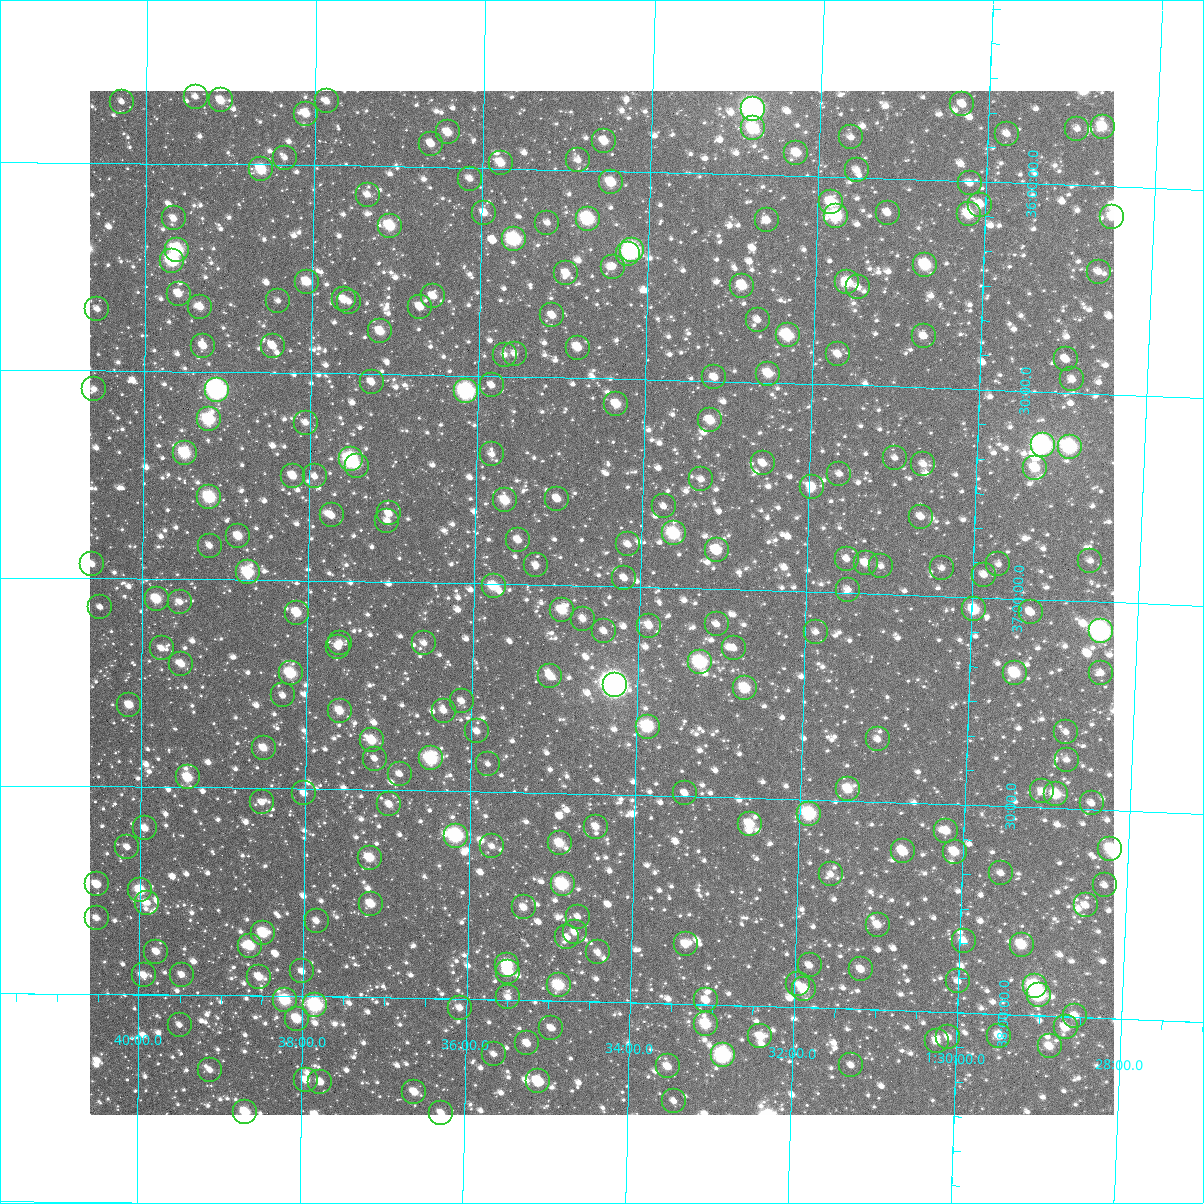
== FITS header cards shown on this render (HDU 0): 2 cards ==
NAXIS1  =                 1024
NAXIS2  =                 1024

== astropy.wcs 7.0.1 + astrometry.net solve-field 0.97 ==
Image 1024 x 1024 px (HDU 0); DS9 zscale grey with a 90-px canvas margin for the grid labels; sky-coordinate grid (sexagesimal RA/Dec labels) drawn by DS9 from the SOLVED WCS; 254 Tycho-2 reference stars matched to detected sources circled (green)
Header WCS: RA---TAN-SIP/DEC--TAN-SIP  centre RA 01:34:28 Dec +37:02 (23.62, +37.04 deg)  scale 8.66 arcsec/px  FOV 147.9' x 147.9'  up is +179 deg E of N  parity flipped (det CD > 0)
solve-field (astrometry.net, Tycho-2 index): VERIFIED the header's WCS against the Tycho-2 star catalogue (verified at 6 index scales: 17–254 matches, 0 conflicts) and refined it, rather than solving blind
Solved WCS: RA---TAN-SIP/DEC--TAN-SIP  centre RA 01:34:28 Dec +37:02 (23.62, +37.04 deg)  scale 8.66 arcsec/px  FOV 147.9' x 147.9'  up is +179 deg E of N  parity flipped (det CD > 0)
The solver's refit moves the header's centre by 0.34 arcsec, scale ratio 1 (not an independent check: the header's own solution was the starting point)
Tycho-2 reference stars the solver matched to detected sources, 254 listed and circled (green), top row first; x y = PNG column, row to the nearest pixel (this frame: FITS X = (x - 90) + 1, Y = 1024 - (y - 91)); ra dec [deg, ICRS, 3 dp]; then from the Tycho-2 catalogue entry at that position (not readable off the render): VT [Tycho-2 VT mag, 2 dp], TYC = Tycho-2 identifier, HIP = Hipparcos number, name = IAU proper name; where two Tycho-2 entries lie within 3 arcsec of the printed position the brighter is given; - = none
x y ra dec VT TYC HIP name
196 97 24.855 +35.839 12.08 2306-109-1 - -
221 100 24.780 +35.847 10.45 2306-417-1 - -
327 101 24.465 +35.846 11.71 2305-1306-1 - -
122 102 25.074 +35.853 11.46 2306-639-1 - -
962 104 22.579 +35.816 11.22 2305-376-1 - -
753 109 23.199 +35.842 6.79 2305-1639-1 7201 -
306 114 24.526 +35.876 10.58 2305-254-1 - -
1103 127 22.161 +35.857 10.21 2304-1471-1 - -
753 128 23.199 +35.889 9.75 2305-336-1 - -
1077 129 22.236 +35.865 12.03 2304-1590-1 - -
448 132 24.104 +35.916 10.43 2305-1042-1 - -
1007 134 22.444 +35.883 11.80 2304-804-1 - -
851 137 22.906 +35.904 12.01 2305-614-1 - -
604 141 23.638 +35.929 10.69 2305-1284-1 - -
431 144 24.153 +35.944 10.90 2305-410-1 - -
796 153 23.068 +35.946 11.13 2305-916-1 - -
285 158 24.587 +35.983 12.01 2305-328-1 - -
578 160 23.714 +35.976 11.57 2305-884-1 - -
501 163 23.945 +35.986 10.55 2305-196-1 - -
261 169 24.657 +36.012 9.69 2305-288-1 - -
857 170 22.887 +35.982 12.09 2305-98-1 - -
470 179 24.036 +36.026 11.35 2305-1214-1 - -
611 182 23.615 +36.028 9.97 2305-832-1 - -
970 183 22.549 +36.005 11.94 2305-1342-1 - -
368 195 24.339 +36.069 11.76 2305-16-1 - -
831 202 22.960 +36.061 10.01 2305-270-1 - -
980 205 22.516 +36.055 10.85 2305-1234-1 - -
484 213 23.991 +36.108 11.09 2305-932-1 - -
888 213 22.790 +36.083 11.22 2305-1196-1 - -
969 214 22.548 +36.079 9.78 2305-546-1 - -
836 216 22.944 +36.094 9.09 2305-272-1 7122 -
1112 217 22.123 +36.073 11.06 2304-382-1 - -
174 218 24.916 +36.132 11.44 2306-1262-1 - -
588 219 23.683 +36.116 8.61 2305-424-1 - -
767 220 23.148 +36.110 11.34 2305-1208-1 - -
547 223 23.803 +36.128 12.11 2305-778-1 - -
390 226 24.271 +36.143 9.49 2305-92-1 - -
514 239 23.901 +36.170 8.45 2305-94-1 - -
177 250 24.905 +36.207 8.66 2306-1223-1 - -
632 250 23.548 +36.190 8.07 2305-1640-1 7314 -
628 254 23.562 +36.199 10.62 2305-954-1 - -
172 261 24.919 +36.234 8.69 2306-1238-1 - -
925 265 22.673 +36.205 9.38 2305-1110-1 - -
613 267 23.605 +36.230 11.39 2305-494-1 - -
1099 272 22.156 +36.206 12.08 2304-190-1 - -
566 273 23.743 +36.249 10.99 2305-858-1 - -
307 282 24.516 +36.281 10.34 2305-372-1 - -
847 282 22.904 +36.252 9.87 2305-526-1 - -
742 286 23.217 +36.268 10.26 2305-632-1 - -
858 287 22.872 +36.263 11.71 2305-60-1 - -
179 294 24.899 +36.314 11.02 2306-1079-1 - -
433 296 24.139 +36.310 11.03 2305-1218-1 - -
344 299 24.406 +36.322 10.76 2305-598-1 - -
278 301 24.602 +36.327 12.09 2305-1176-1 - -
349 302 24.390 +36.327 11.78 2305-364-1 - -
200 307 24.834 +36.344 10.92 2306-1283-1 - -
420 307 24.177 +36.338 11.30 2305-542-1 - -
97 309 25.142 +36.352 11.57 2306-990-1 - -
552 315 23.782 +36.351 11.23 2305-116-1 - -
758 320 23.169 +36.349 11.32 2305-200-1 - -
380 331 24.295 +36.397 10.29 2305-148-1 - -
788 335 23.077 +36.385 9.40 2305-968-1 - -
924 336 22.670 +36.376 11.69 2305-506-1 - -
203 346 24.824 +36.438 11.08 2306-1517-1 - -
273 346 24.616 +36.436 11.31 2305-1520-1 - -
578 348 23.704 +36.427 10.76 2305-1632-1 - -
515 354 23.892 +36.445 11.37 2305-1504-1 - -
838 354 22.925 +36.427 11.17 2305-1578-1 - -
505 355 23.922 +36.448 11.62 2305-1492-1 - -
1066 359 22.245 +36.420 11.44 2304-1610-1 - -
768 374 23.132 +36.478 10.23 2305-1549-1 - -
714 377 23.293 +36.491 11.10 2305-1528-1 - -
1072 379 22.222 +36.468 11.52 2304-454-1 - -
372 382 24.319 +36.520 11.19 2305-1353-1 - -
492 385 23.959 +36.522 11.64 2305-1452-1 - -
94 389 25.150 +36.545 12.06 2306-1334-1 - -
217 390 24.782 +36.543 7.23 2306-963-1 7700 -
466 391 24.035 +36.538 7.97 2305-1297-1 7462 -
616 404 23.584 +36.561 10.41 2305-1031-1 - -
209 419 24.806 +36.615 9.00 2306-1081-1 - -
710 420 23.301 +36.594 10.29 2305-1586-1 - -
306 423 24.515 +36.620 11.74 2305-795-1 - -
1043 445 22.304 +36.628 7.26 2304-86-1 6925 -
1070 447 22.222 +36.630 8.34 2304-902-1 - -
185 453 24.876 +36.697 9.08 2306-386-1 7728 -
492 454 23.955 +36.688 11.73 2305-661-1 - -
895 458 22.745 +36.671 12.21 2305-1372-1 - -
351 459 24.378 +36.707 8.32 2305-1025-1 7569 -
763 463 23.140 +36.694 11.40 2305-1511-1 - -
923 464 22.660 +36.684 11.89 2305-1519-1 - -
357 466 24.360 +36.722 11.08 2305-1477-1 - -
1035 468 22.324 +36.684 10.44 2304-516-1 6930 -
839 474 22.910 +36.714 11.55 2305-1513-1 - -
293 476 24.551 +36.748 10.60 2305-1183-1 - -
315 476 24.485 +36.749 12.03 2305-921-1 - -
701 479 23.324 +36.737 11.81 2305-1426-1 - -
812 487 22.991 +36.747 10.95 2305-953-1 - -
209 497 24.801 +36.802 8.96 2306-810-1 - -
557 499 23.755 +36.792 11.56 2305-911-1 - -
505 500 23.912 +36.799 10.19 2305-1089-1 - -
664 506 23.435 +36.804 12.23 2305-1359-1 - -
389 513 24.260 +36.835 11.09 2305-919-1 - -
332 515 24.433 +36.842 11.38 2305-1077-1 - -
921 517 22.661 +36.811 11.87 2305-1438-1 - -
387 521 24.264 +36.853 11.47 2305-413-1 - -
674 533 23.403 +36.869 9.03 2305-691-1 7268 -
238 536 24.713 +36.895 10.53 2305-259-1 - -
518 540 23.870 +36.893 11.02 2305-501-1 - -
628 544 23.540 +36.898 11.39 2305-279-1 - -
210 546 24.799 +36.919 11.51 2306-194-1 - -
717 550 23.272 +36.906 10.15 2305-299-1 - -
847 559 22.881 +36.918 11.72 2305-235-1 - -
1090 561 22.147 +36.902 12.02 2304-1177-1 - -
866 563 22.823 +36.926 10.97 2305-1129-1 - -
92 564 25.152 +36.966 11.53 2306-964-1 - -
998 564 22.423 +36.919 12.39 2304-559-1 - -
536 565 23.815 +36.953 11.88 2305-1521-1 - -
881 566 22.776 +36.933 11.88 2305-1101-1 - -
942 568 22.593 +36.933 12.01 2305-419-1 - -
248 572 24.682 +36.982 9.23 2305-1201-1 - -
984 575 22.465 +36.945 11.70 2304-1149-1 - -
624 578 23.548 +36.979 11.61 2305-1461-1 - -
494 586 23.941 +37.005 9.97 2305-873-1 - -
848 590 22.873 +36.992 11.71 2305-1575-1 - -
157 599 24.956 +37.048 9.84 2306-1418-1 - -
180 602 24.886 +37.055 11.73 2306-732-1 - -
100 607 25.126 +37.069 12.07 2306-370-1 - -
974 609 22.491 +37.030 9.82 2304-775-1 - -
562 610 23.733 +37.059 10.06 2305-1584-1 - -
1031 612 22.321 +37.031 11.31 2304-1247-1 - -
297 613 24.533 +37.077 10.19 2305-665-1 - -
583 619 23.670 +37.080 11.68 2305-1087-1 - -
717 624 23.267 +37.084 12.01 2305-255-1 - -
649 626 23.470 +37.092 11.36 2305-209-1 - -
604 631 23.605 +37.108 11.85 2305-669-1 - -
1101 631 22.108 +37.071 7.48 2304-1087-1 6872 -
816 632 22.967 +37.096 11.58 2305-201-1 - -
340 643 24.401 +37.148 11.87 2305-421-1 - -
424 643 24.148 +37.145 11.72 2305-755-1 - -
338 647 24.407 +37.158 12.12 2305-169-1 - -
162 648 24.940 +37.167 11.63 2306-174-1 - -
734 648 23.213 +37.140 11.38 2305-533-1 - -
700 662 23.313 +37.177 8.61 2305-109-1 - -
181 664 24.880 +37.204 10.85 2306-678-1 - -
291 673 24.550 +37.223 9.32 2305-1043-1 - -
1015 673 22.362 +37.178 9.60 2304-267-1 - -
1101 673 22.102 +37.171 11.78 2304-451-1 - -
550 676 23.765 +37.219 10.72 2305-901-1 - -
615 685 23.569 +37.237 5.88 2305-1638-1 7321 -
745 688 23.175 +37.237 9.65 2305-711-1 - -
283 695 24.572 +37.277 11.69 2305-1091-1 - -
462 701 24.031 +37.284 11.50 2305-495-1 - -
129 705 25.036 +37.304 10.71 2306-859-1 - -
340 711 24.399 +37.312 10.68 2305-231-1 - -
444 711 24.084 +37.307 11.91 2305-575-1 - -
648 727 23.467 +37.335 8.88 2305-251-1 7285 -
477 731 23.983 +37.356 11.73 2305-39-1 - -
1066 732 22.200 +37.316 12.11 2304-59-1 - -
878 739 22.770 +37.350 11.44 2305-605-1 - -
372 740 24.301 +37.381 9.97 2305-563-1 - -
264 748 24.629 +37.404 10.70 2305-303-1 - -
431 758 24.121 +37.423 8.78 2305-367-1 - -
375 759 24.291 +37.426 11.85 2305-1551-1 - -
1067 760 22.196 +37.383 11.75 2304-611-1 - -
488 764 23.948 +37.434 11.90 2305-1487-1 - -
400 774 24.214 +37.462 11.57 2305-331-1 - -
188 777 24.857 +37.477 10.03 2306-26-1 - -
848 789 22.854 +37.472 10.18 2305-857-1 - -
1042 791 22.267 +37.460 12.21 2304-337-1 - -
304 793 24.503 +37.512 11.36 2814-1798-1 - -
685 793 23.348 +37.493 12.18 2305-333-1 - -
1056 794 22.224 +37.466 9.78 2304-723-1 - -
262 802 24.632 +37.535 11.93 2814-1686-1 - -
1092 803 22.115 +37.485 12.36 2304-169-1 - -
389 804 24.245 +37.535 11.36 2814-1799-1 - -
809 814 22.969 +37.534 8.75 2814-1628-1 - -
750 824 23.150 +37.562 10.47 2814-1953-1 - -
596 827 23.616 +37.579 11.44 2814-1674-1 - -
145 828 24.986 +37.601 11.08 2814-1611-1 - -
946 831 22.552 +37.564 10.83 2814-1715-1 - -
456 836 24.042 +37.607 8.07 2814-1462-1 7465 -
560 843 23.725 +37.620 10.17 2814-1680-1 - -
492 846 23.931 +37.631 11.83 2814-1520-1 - -
127 847 25.038 +37.646 11.72 2815-1376-1 - -
1110 849 22.052 +37.592 10.16 2813-806-1 - -
903 851 22.682 +37.617 10.11 2814-1687-1 - -
955 852 22.525 +37.614 10.42 2814-1444-1 - -
370 858 24.301 +37.665 10.11 2814-1825-1 - -
1001 873 22.382 +37.661 12.30 2813-1036-1 - -
831 874 22.898 +37.678 11.73 2814-1565-1 - -
97 884 25.130 +37.736 11.25 2815-1161-1 - -
563 884 23.714 +37.720 8.84 2814-1934-1 - -
1105 885 22.065 +37.681 12.16 2813-1016-1 - -
140 890 24.998 +37.749 9.64 2814-1147-1 - -
147 903 24.976 +37.779 11.60 2814-1312-1 - -
371 904 24.296 +37.775 10.30 2814-1867-1 - -
1086 905 22.121 +37.731 11.39 2813-860-1 - -
524 907 23.830 +37.777 11.23 2814-1959-1 - -
578 917 23.664 +37.797 12.41 2814-1235-1 - -
97 918 25.130 +37.817 11.86 2815-1382-1 - -
317 921 24.460 +37.818 11.36 2814-894-1 - -
878 925 22.752 +37.796 11.13 2814-1655-1 - -
575 932 23.672 +37.834 11.19 2814-1367-1 - -
263 933 24.622 +37.849 9.52 2814-1451-1 - -
567 937 23.696 +37.847 11.81 2814-1136-1 - -
964 941 22.489 +37.828 10.97 2813-575-1 - -
686 944 23.335 +37.856 10.62 2814-1038-1 - -
1022 945 22.311 +37.831 9.80 2813-1140-1 - -
250 946 24.661 +37.881 9.98 2814-954-1 - -
156 952 24.948 +37.897 11.16 2814-912-1 - -
598 952 23.601 +37.881 12.30 2814-1468-1 - -
507 965 23.876 +37.916 9.62 2814-1602-1 - -
810 965 22.955 +37.899 11.52 2814-904-1 - -
861 969 22.798 +37.904 11.12 2814-891-1 - -
302 971 24.502 +37.940 11.59 2814-1908-1 - -
508 972 23.873 +37.932 9.83 2814-1972-1 - -
144 975 24.985 +37.954 11.29 2814-1820-1 - -
182 975 24.868 +37.952 11.17 2814-1709-1 - -
259 977 24.633 +37.955 10.59 2814-1725-1 - -
958 981 22.500 +37.925 12.07 2814-1793-1 - -
798 984 22.988 +37.944 12.20 2814-1987-1 - -
559 985 23.718 +37.963 9.46 2814-668-1 - -
1035 986 22.267 +37.931 8.66 2813-2091-1 - -
804 989 22.969 +37.956 10.16 2814-1965-1 - -
1039 995 22.254 +37.951 8.70 2813-2056-1 - -
508 997 23.872 +37.994 11.89 2814-662-1 - -
285 1000 24.553 +38.010 9.17 2814-1149-1 - -
706 1000 23.268 +37.989 10.72 2814-712-1 - -
315 1005 24.461 +38.022 8.25 2814-1045-1 7594 -
460 1008 24.019 +38.022 11.62 2814-1841-1 - -
1075 1016 22.140 +37.998 11.18 2813-1935-1 - -
297 1019 24.516 +38.054 9.95 2814-1324-1 - -
706 1024 23.267 +38.047 9.64 2814-951-1 - -
180 1025 24.873 +38.073 12.22 2814-1544-1 - -
1066 1027 22.168 +38.026 10.68 2813-1773-1 - -
551 1028 23.738 +38.066 11.32 2814-832-1 - -
760 1036 23.099 +38.073 10.52 2814-1840-1 - -
999 1036 22.369 +38.053 11.30 2813-1803-1 - -
948 1037 22.524 +38.061 11.27 2814-1210-1 - -
937 1041 22.559 +38.070 10.87 2814-1102-1 - -
527 1043 23.811 +38.104 11.09 2814-828-1 - -
1050 1046 22.215 +38.073 10.95 2813-1671-1 - -
494 1054 23.913 +38.132 11.84 2814-1132-1 - -
723 1055 23.210 +38.121 8.15 2814-804-1 7204 -
851 1065 22.819 +38.135 11.81 2814-1310-1 - -
668 1066 23.380 +38.152 10.79 2814-376-1 - -
210 1070 24.780 +38.180 11.70 2814-1252-1 - -
306 1080 24.486 +38.201 11.01 2814-1713-1 - -
538 1081 23.774 +38.194 11.16 2814-971-1 - -
320 1082 24.441 +38.205 11.18 2814-658-1 - -
414 1092 24.153 +38.226 10.72 2814-1768-1 - -
674 1101 23.358 +38.234 11.72 2814-1919-1 - -
245 1112 24.670 +38.280 9.73 2814-982-1 - -
441 1113 24.070 +38.275 11.28 2814-1516-1 - -